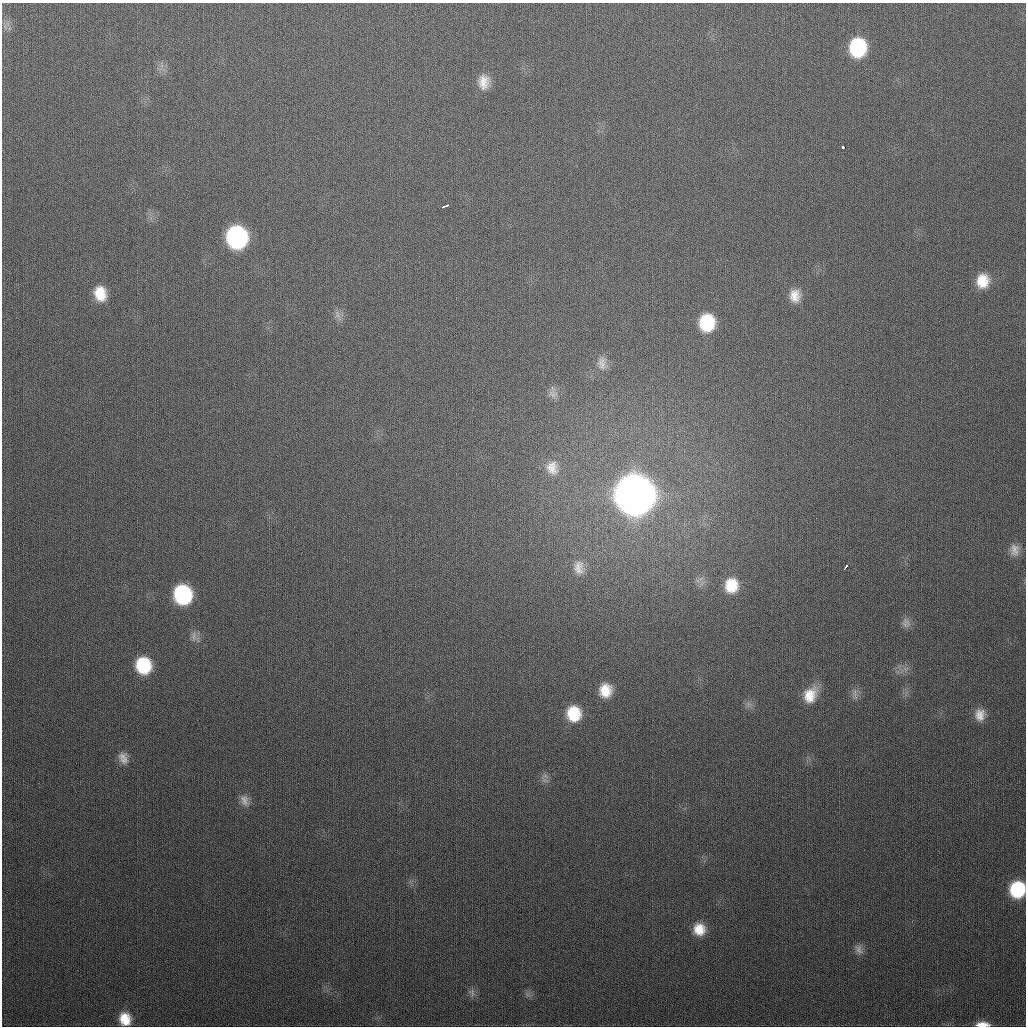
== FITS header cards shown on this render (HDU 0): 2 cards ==
NAXIS1  =                 1024
NAXIS2  =                 1024

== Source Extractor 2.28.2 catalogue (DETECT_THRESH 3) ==
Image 1024 x 1024 px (HDU 0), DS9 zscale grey, 1 PNG px = 1 image px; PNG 1028 x 1028 px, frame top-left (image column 1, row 1024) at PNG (2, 3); no overlay
Background 311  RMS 12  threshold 36.4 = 3 sigma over >= 5 px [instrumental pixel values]
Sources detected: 36; all 36 listed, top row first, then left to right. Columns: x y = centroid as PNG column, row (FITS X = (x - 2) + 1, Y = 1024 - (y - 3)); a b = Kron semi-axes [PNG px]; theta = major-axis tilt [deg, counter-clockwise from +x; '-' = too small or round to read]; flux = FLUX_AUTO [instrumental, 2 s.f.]
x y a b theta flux
858 48 16 14 88 6.2e+04
484 82 17 12 88 1.1e+04
843 147 3 3 - 1.4e+04
444 206 7 3 25 7.2e+03
237 237 17 14 -77 1.6e+05
982 281 15 12 83 1.6e+04
100 294 16 12 -76 1.7e+04
795 296 16 13 -90 1.1e+04
337 314 12 5 -85 3.3e+03
707 323 16 13 86 4.2e+04
602 363 19 11 -89 7.6e+03
553 394 12 10 -20 5.1e+03
552 468 19 15 -80 1.1e+04
635 495 18 17 - 3.5e+06
1015 550 17 13 -88 8.4e+03
579 567 20 13 -88 9.8e+03
846 567 6 3 55 4.5e+03
731 585 19 16 86 2.4e+04
183 595 15 13 -73 8.8e+04
906 623 14 10 -75 4.9e+03
194 636 15 5 84 3.5e+03
143 665 15 14 - 4.2e+04
605 690 15 13 83 1.7e+04
855 693 12 5 -79 3.6e+03
810 695 19 15 63 1.8e+04
574 714 16 15 - 2.9e+04
980 715 14 11 85 8.9e+03
123 756 14 11 15 7.3e+03
545 780 11 4 -21 2.3e+03
244 800 16 10 -74 6.3e+03
1017 889 14 12 79 5.1e+04
699 929 14 13 - 1.5e+04
859 949 14 9 -62 5.0e+03
472 992 12 8 -70 3.9e+03
125 1019 14 12 -72 1.7e+04
983 1024 14 5 0 9.2e+03
At the frame edge (FLAGS 8, measured only in part): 2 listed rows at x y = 1017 889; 983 1024